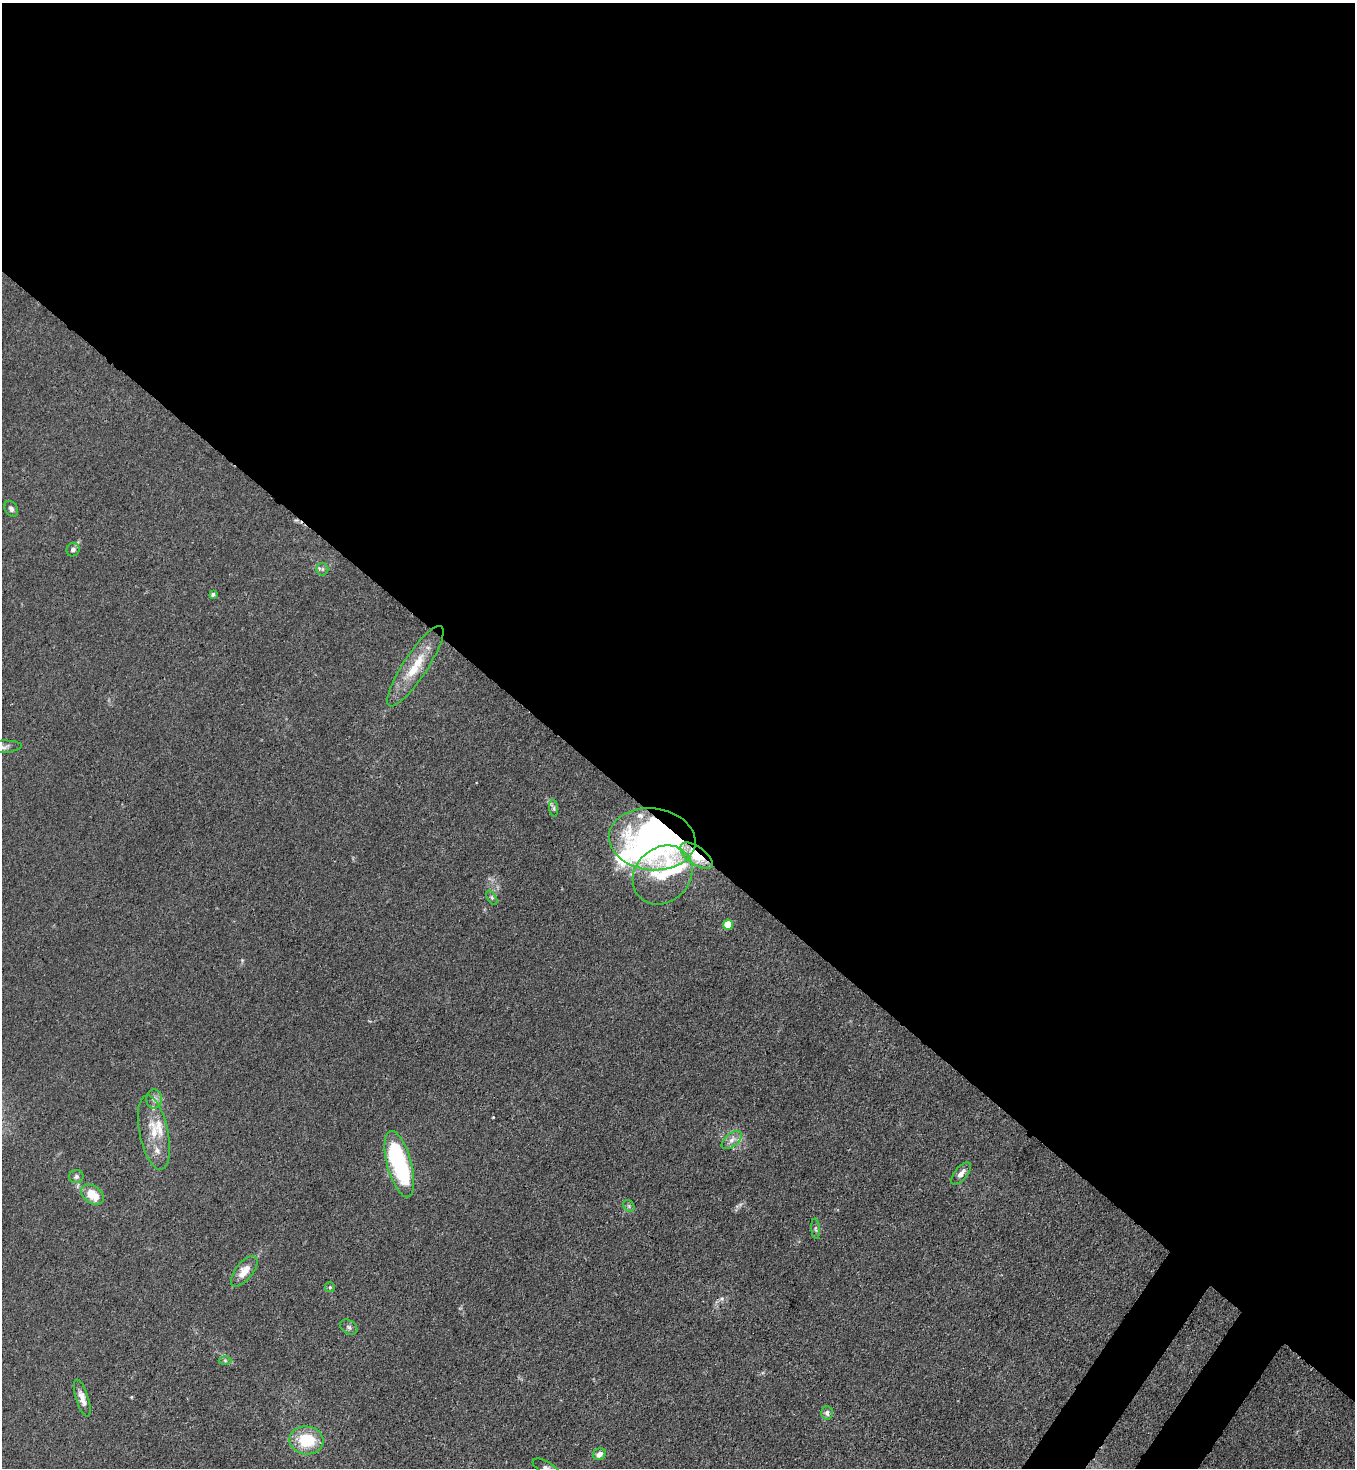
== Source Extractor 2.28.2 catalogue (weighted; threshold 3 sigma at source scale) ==
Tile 3 of 4 x 4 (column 3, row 1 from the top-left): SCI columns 2933-4285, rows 4458-5923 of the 6004 x 5982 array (HDU 1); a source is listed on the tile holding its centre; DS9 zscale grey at full resolution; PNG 1357 x 1470 px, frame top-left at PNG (2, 3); each listed source drawn as its Kron ellipse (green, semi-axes under 4 px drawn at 4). Shown black and unused: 58% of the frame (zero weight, under 3 of 4 exposures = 7% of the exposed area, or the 3 px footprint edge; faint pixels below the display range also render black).
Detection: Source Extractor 2.28.2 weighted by HDU 2 'WHT'; one run over the whole footprint, this tile lists its part. Background 0.0206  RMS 0.0028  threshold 0.0127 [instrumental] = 3 sigma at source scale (4.5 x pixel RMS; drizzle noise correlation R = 1.50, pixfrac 1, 0.05/0.05 arcsec/px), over >= 5 px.
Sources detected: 39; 3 inside a brighter object's white glare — neither listed nor drawn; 6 inside a brighter listed object's ellipse — not listed separately; the other 30 listed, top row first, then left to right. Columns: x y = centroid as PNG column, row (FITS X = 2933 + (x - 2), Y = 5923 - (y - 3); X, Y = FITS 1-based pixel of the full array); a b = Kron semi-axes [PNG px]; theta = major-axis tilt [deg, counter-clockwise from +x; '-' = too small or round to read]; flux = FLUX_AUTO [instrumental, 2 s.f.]
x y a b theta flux
11 509 8 6 -60 0.9
73 550 7 6 - 1.1
322 569 6 6 - 0.67
213 594 4 3 - 0.66
415 666 47 12 57 8.7
2 747 20 6 4 1.6
554 808 8 4 -82 0.57
652 839 43 31 -6 95
696 856 19 9 -35 5.5
663 875 32 27 43 13
492 898 8 4 -59 0.51
728 925 5 5 - 8.9
154 1099 9 8 - 1.3
154 1133 38 14 -78 7.5
732 1140 12 6 40 1.6
399 1164 34 12 -75 32
961 1173 13 6 50 1.7
76 1176 7 6 - 0.8
92 1194 12 8 -35 6.4
629 1206 6 5 - 0.48
816 1229 10 4 -85 0.58
244 1271 18 8 51 3.8
330 1287 5 5 - 0.36
349 1327 9 6 -34 0.77
225 1360 6 4 -1 0.44
82 1398 19 6 -73 2.1
827 1413 7 6 - 0.9
306 1440 17 14 -5 11
599 1454 7 5 31 1.7
546 1468 15 6 -30 1.4
Overlapping masked pixels (flux is a lower limit): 2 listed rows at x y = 652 839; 696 856
Isophote crosses this tile's border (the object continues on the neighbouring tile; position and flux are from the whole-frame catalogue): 2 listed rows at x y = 2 747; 546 1468